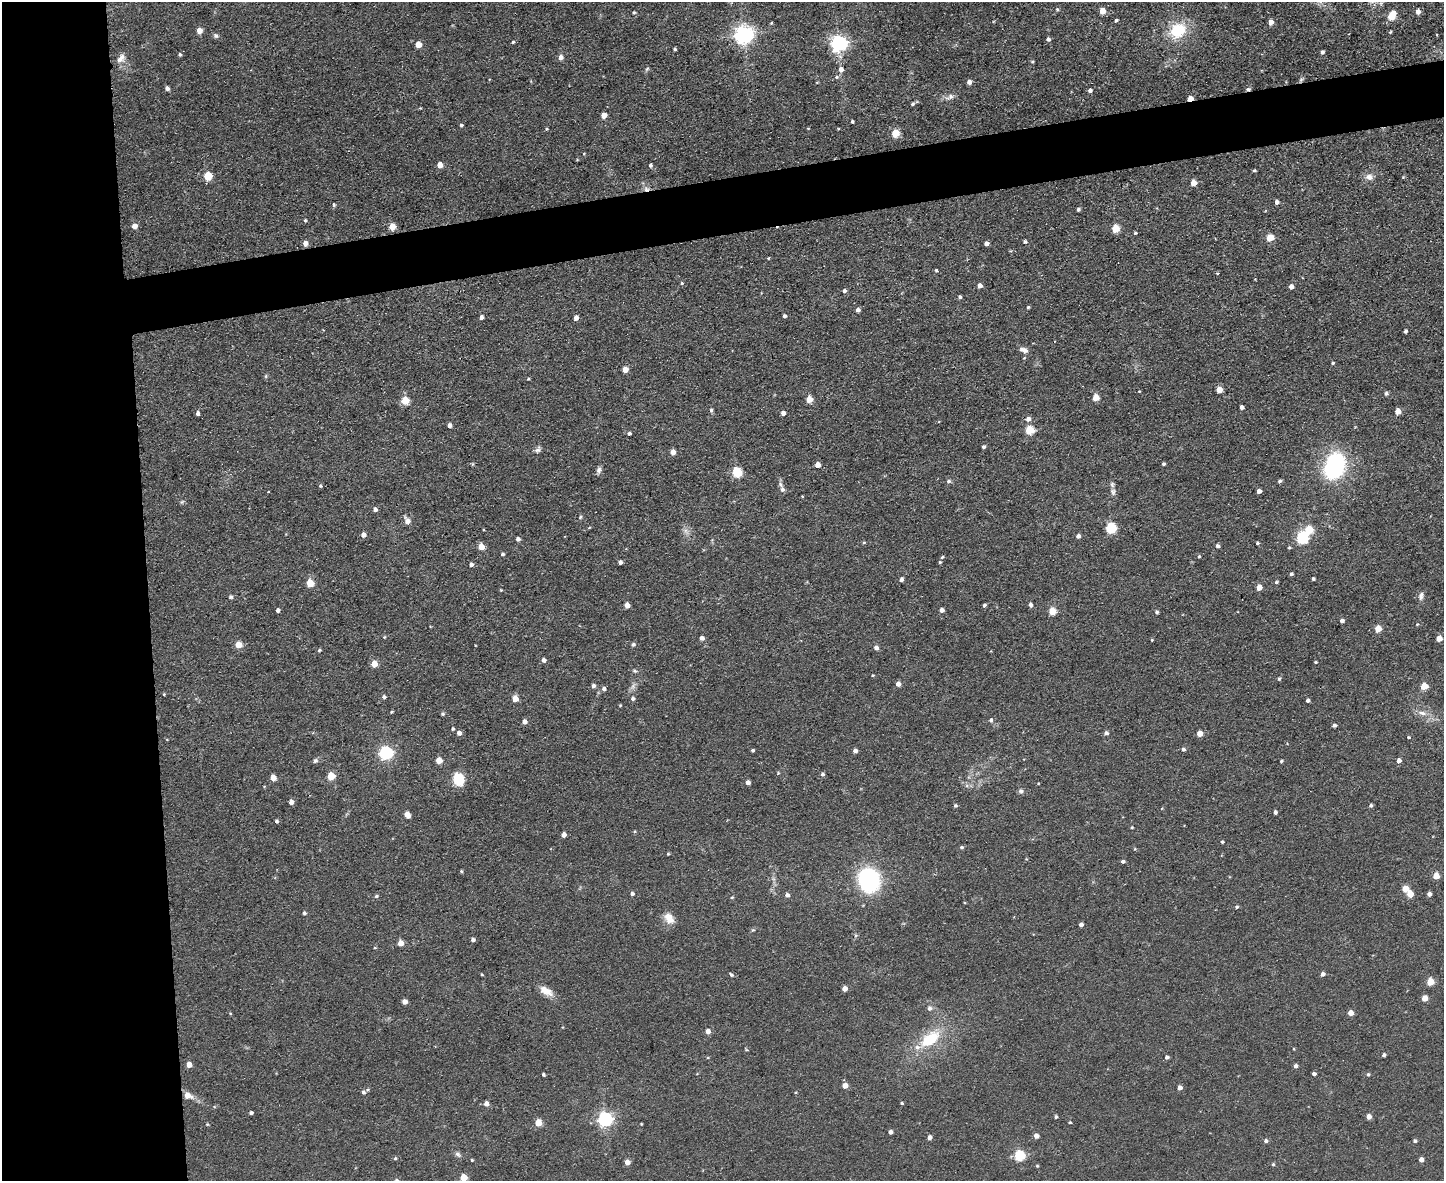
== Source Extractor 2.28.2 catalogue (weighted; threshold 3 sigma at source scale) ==
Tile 7 of 3 x 4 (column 1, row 3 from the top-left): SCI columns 239-1680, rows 1180-2358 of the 4693 x 4717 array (HDU 1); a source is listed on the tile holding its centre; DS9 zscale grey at full resolution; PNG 1446 x 1183 px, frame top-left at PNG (2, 2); no overlay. Shown black and unused: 14% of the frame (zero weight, under 2 of 3 exposures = <1% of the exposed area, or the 3 px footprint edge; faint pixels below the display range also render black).
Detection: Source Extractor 2.28.2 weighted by HDU 2 'WHT'; one run over the whole footprint, this tile lists its part. Background 0.0555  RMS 0.0087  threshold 0.039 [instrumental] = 3 sigma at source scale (4.5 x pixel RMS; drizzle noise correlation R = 1.50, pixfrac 1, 0.05/0.05 arcsec/px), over >= 5 px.
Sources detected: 280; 1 inside a brighter object's white glare — not listed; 3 inside a brighter listed object's ellipse — not listed separately; the other 276 listed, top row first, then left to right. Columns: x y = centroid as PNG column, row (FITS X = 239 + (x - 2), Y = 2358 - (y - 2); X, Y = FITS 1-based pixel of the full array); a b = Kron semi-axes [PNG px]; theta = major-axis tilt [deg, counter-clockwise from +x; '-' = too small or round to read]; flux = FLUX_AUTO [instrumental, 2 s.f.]
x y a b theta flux
1057 9 5 4 - 1.1
1102 11 5 5 - 9.3
634 12 4 3 - 1.1
1418 12 5 5 - 4.1
1392 15 8 5 63 25
1116 20 4 3 - 1.3
1271 22 5 5 - 5.6
771 23 4 3 - 0.91
199 30 5 5 - 7.6
1178 30 20 16 35 34
1390 32 3 3 - 0.9
743 34 7 7 - 460
1437 35 3 2 - 1.1
216 36 7 6 - 2.1
1048 39 5 4 - 2.2
513 42 4 3 - 1.1
838 43 6 6 - 320
418 44 5 5 - 12
675 49 3 3 - 1.2
1322 52 4 4 - 1.9
180 54 5 4 - 1.5
561 57 5 5 - 4.5
121 58 15 10 50 6.4
1032 61 4 3 - 1
647 69 6 4 44 1.4
841 69 5 5 - 3.9
837 77 6 4 21 1.6
1301 80 9 4 65 1.7
817 82 5 3 - 0.69
969 82 4 4 - 4.2
167 88 4 4 - 3
1248 89 6 5 - 1.8
1090 90 4 4 - 2.7
950 97 13 6 30 4.1
1190 98 5 4 - 8.9
913 104 5 4 - 1.5
604 115 5 4 - 7.7
852 121 3 3 - 1.2
461 125 4 3 - 1.3
808 128 5 3 - 0.63
547 129 4 3 - 0.94
895 133 5 5 - 23
440 165 5 5 - 8.2
650 165 5 4 - 1.6
1254 170 3 3 - 1.2
208 176 5 5 - 32
1369 177 11 8 -15 5
1403 177 4 4 - 0.76
1193 183 5 4 - 8.6
646 189 9 7 -8 3.4
1277 202 4 4 - 3.4
334 205 4 4 - 1.4
1078 209 4 3 - 1.8
305 220 5 4 - 0.94
134 226 5 5 - 6.7
392 226 5 5 - 15
1115 229 5 5 - 27
1135 233 4 3 - 1.1
1270 238 5 5 - 21
1025 241 5 3 - 1.4
305 243 5 4 - 6.2
986 244 4 4 - 3.4
768 258 3 3 - 0.76
936 270 4 4 - 1.2
1218 273 4 3 - 0.92
682 283 5 4 - 1.2
980 286 4 4 - 3.9
1291 287 4 4 - 4.6
844 291 4 4 - 2.8
960 297 4 4 - 1.6
1028 307 3 3 - 1.1
858 310 5 4 - 2.9
784 316 4 3 - 2.1
481 317 4 4 - 3.8
576 318 4 4 - 4.6
1405 331 4 3 - 1.8
1024 350 12 6 -17 4.1
1333 363 4 3 - 1.1
625 369 5 4 - 8.9
266 376 6 4 90 1.2
528 379 4 3 - 0.8
1219 389 5 4 - 11
1386 393 5 5 - 2
1096 397 5 5 - 13
809 399 5 5 - 15
405 400 5 5 - 22
1242 407 4 4 - 3.2
711 410 5 4 - 1.6
1398 411 5 4 - 7.6
197 413 4 4 - 2.4
783 413 4 4 - 3.8
1028 419 6 6 - 3.8
449 425 4 4 - 3.9
1030 430 5 5 - 38
629 433 4 4 - 1.7
984 447 4 4 - 1.4
538 450 10 6 49 2.9
673 452 5 4 - 7
1163 464 4 3 - 1.5
817 465 5 5 - 5.8
1334 466 28 19 68 94
599 470 9 6 77 2.6
737 472 5 5 - 54
948 481 6 5 - 2
1280 481 5 4 - 1.7
320 486 4 4 - 1.3
782 489 7 5 -75 2.7
1259 491 4 4 - 3.8
1113 492 9 6 -77 2.8
182 502 6 4 71 1.1
375 509 4 4 - 3
580 517 6 5 - 1.4
407 520 11 7 -59 4
1111 528 5 5 - 62
363 535 4 4 - 5
1078 536 4 4 - 3.1
1302 538 6 6 - 100
518 539 5 4 - 2.6
864 543 5 3 - 0.87
1257 543 4 3 - 1.2
1217 546 4 4 - 2.4
481 547 5 5 - 12
1289 547 4 4 - 1.1
503 554 4 4 - 1.6
1199 556 4 3 - 1
942 557 4 3 - 1.2
620 562 4 4 - 2.8
940 562 4 4 - 1
471 564 4 4 - 2.7
1291 574 4 3 - 1.6
901 579 4 4 - 2.6
1313 579 3 3 - 1.4
1276 582 5 4 - 1.3
310 583 5 5 - 21
1259 587 5 4 - 7.9
501 590 3 3 - 0.68
1421 596 11 6 75 3.4
231 597 5 5 - 1.7
627 605 4 4 - 6.8
984 605 4 3 - 1.7
1030 605 5 4 - 2.6
278 610 4 3 - 2.4
942 610 4 4 - 3.4
1052 611 5 5 - 20
1157 612 4 4 - 1.7
1342 621 5 4 - 2.8
1417 624 4 4 - 0.73
1378 628 5 4 - 13
384 637 4 4 - 0.81
702 638 5 4 - 3.3
1439 638 5 4 - 9.4
1152 640 3 3 - 0.69
239 645 5 5 - 15
633 645 5 4 - 2.1
876 648 5 4 - 3.7
319 650 5 3 - 1.1
543 660 4 4 - 3.2
1315 662 3 3 - 0.85
374 664 5 5 - 13
634 671 6 4 -19 1.4
873 675 4 3 - 0.7
1279 679 5 4 - 1.2
898 684 4 4 - 4.6
593 686 5 5 - 2.6
633 686 11 6 66 3.4
1424 686 5 5 - 16
604 689 5 5 - 2.5
164 694 3 3 - 0.72
384 697 5 4 - 1.8
515 698 5 5 - 10
633 699 5 4 - 2.1
1308 700 4 3 - 1.9
620 705 3 3 - 0.75
392 712 4 3 - 0.87
1422 713 13 6 -12 5.4
443 714 5 4 - 1.2
991 720 6 5 - 1.9
524 722 5 5 - 4.3
1334 725 4 3 - 2.2
453 729 4 4 - 1.2
459 733 5 5 - 3.8
1106 733 5 5 - 2.5
1200 733 5 4 - 8.8
1408 737 4 3 - 1
1183 749 4 4 - 2
753 750 3 3 - 1.5
855 751 4 4 - 3.4
386 753 6 6 - 170
439 760 5 4 - 13
1399 760 5 5 - 3.6
315 761 7 6 - 1.9
1281 761 4 3 - 1.2
822 774 5 5 - 1.8
331 776 5 5 - 23
273 778 5 4 - 9.9
459 779 15 11 -66 18
748 782 4 4 - 4.1
1021 791 7 6 - 2.1
291 802 4 4 - 4.9
955 805 4 4 - 1.4
1371 805 4 4 - 1.6
1275 812 4 3 - 2.3
407 815 5 4 - 8.5
276 821 4 3 - 1.7
1132 827 4 3 - 0.79
564 835 4 4 - 4.7
1222 842 4 4 - 1.2
962 847 5 4 - 1.5
1135 849 5 3 - 0.84
668 854 4 4 - 0.82
1123 861 4 3 - 1.9
461 871 4 4 - 1
1436 876 5 4 - 12
869 880 18 16 -68 110
1405 888 5 5 - 14
632 894 4 4 - 2.3
1410 894 5 5 - 11
1429 894 4 4 - 3
787 895 5 5 - 2.8
376 896 5 4 - 1.4
732 897 4 4 - 0.86
1237 907 4 4 - 1.3
304 913 4 4 - 1.7
669 918 14 9 -51 9.8
1081 924 4 4 - 3.2
753 930 5 5 - 1.1
473 940 4 4 - 2.4
400 943 5 4 - 9.3
482 974 3 3 - 0.9
1323 974 5 4 - 2.8
731 975 5 4 - 1.3
1430 982 5 5 - 19
845 988 4 4 - 6.7
546 991 19 9 -29 9.2
1425 998 5 4 - 9.6
404 1001 4 4 - 5.7
929 1008 6 6 - 2.8
1350 1013 4 4 - 8
708 1031 5 5 - 5.3
930 1039 32 17 38 38
746 1050 5 3 - 0.84
1384 1055 3 3 - 1.9
1167 1057 4 4 - 2.1
189 1064 5 4 - 7.4
1295 1066 4 4 - 2.1
543 1074 3 3 - 1.5
1314 1074 4 3 - 2
1368 1074 4 4 - 1.3
845 1085 5 5 - 7
1180 1088 4 4 - 4.1
363 1092 6 5 - 2.2
187 1095 8 6 -23 8.7
486 1103 5 5 - 4.3
902 1103 4 3 - 0.98
251 1113 4 3 - 1.9
1369 1116 4 4 - 5.9
1056 1117 4 3 - 1.4
605 1119 6 6 - 200
538 1122 5 5 - 15
1070 1122 3 3 - 1.1
207 1124 4 4 - 0.84
641 1124 4 3 - 0.64
890 1132 4 4 - 2.9
1036 1136 4 4 - 4.5
929 1137 4 4 - 3.9
1266 1141 5 5 - 2.1
1415 1141 4 4 - 1.6
458 1154 9 6 -45 2.7
1019 1155 5 5 - 63
395 1158 5 4 - 1.1
1421 1159 4 4 - 4.6
472 1160 3 3 - 0.88
627 1162 4 4 - 6.5
1273 1164 5 4 - 1.1
1037 1166 4 4 - 0.82
463 1177 5 5 - 18
Overlapping masked pixels (flux is a lower limit): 4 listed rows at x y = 1301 80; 1248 89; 1190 98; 646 189
Isophote crosses this tile's border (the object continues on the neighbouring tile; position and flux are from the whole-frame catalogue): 1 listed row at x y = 463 1177